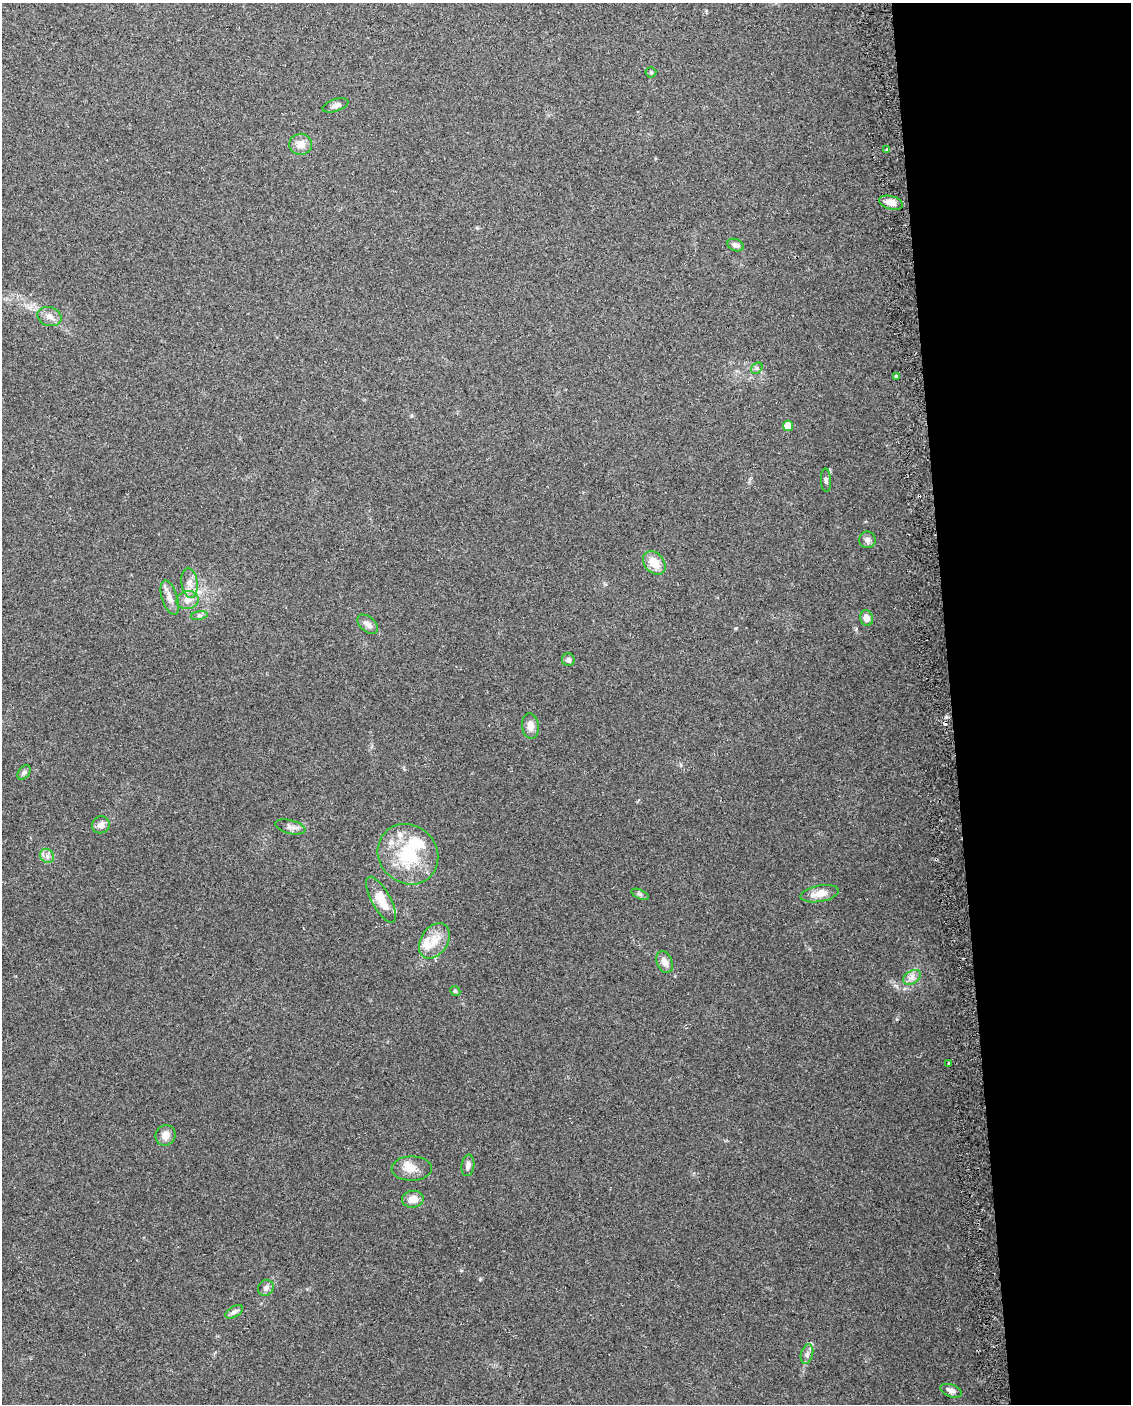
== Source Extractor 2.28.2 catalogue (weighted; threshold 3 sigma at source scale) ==
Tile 8 of 4 x 3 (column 4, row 2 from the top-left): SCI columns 3418-4546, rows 1452-2853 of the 4578 x 4261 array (HDU 1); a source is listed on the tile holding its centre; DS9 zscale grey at full resolution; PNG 1133 x 1406 px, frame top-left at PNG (2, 3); each listed source drawn as its Kron ellipse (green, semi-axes under 4 px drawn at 4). Shown black and unused: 16% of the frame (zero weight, under 2 of 3 exposures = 2% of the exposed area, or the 3 px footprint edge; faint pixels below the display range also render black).
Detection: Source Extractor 2.28.2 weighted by HDU 2 'WHT'; one run over the whole footprint, this tile lists its part. Background 0.102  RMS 0.01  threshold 0.045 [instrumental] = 3 sigma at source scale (4.5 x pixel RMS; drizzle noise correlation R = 1.50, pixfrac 1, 0.0396/0.0396 arcsec/px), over >= 5 px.
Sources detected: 48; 1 cosmic-ray / hot-pixel residue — neither listed nor drawn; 5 inside a brighter listed object's ellipse — not listed separately; the other 42 listed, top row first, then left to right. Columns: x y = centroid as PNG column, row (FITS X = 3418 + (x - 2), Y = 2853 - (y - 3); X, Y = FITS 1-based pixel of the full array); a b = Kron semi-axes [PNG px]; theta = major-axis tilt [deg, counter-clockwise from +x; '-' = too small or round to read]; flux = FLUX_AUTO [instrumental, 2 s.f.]
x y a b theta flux
651 72 5 5 - 1.4
335 105 13 6 18 4
301 144 11 10 - 8.5
887 150 4 4 - 1.6
891 203 12 6 -16 9.8
735 245 8 6 -22 4.3
49 316 12 9 -18 6.5
757 368 6 5 - 1.7
896 376 4 3 - 1.6
788 426 5 5 - 16
826 480 12 5 -87 2.6
867 540 8 8 - 3.9
654 563 13 9 -48 15
189 583 15 8 -82 7.6
170 598 18 7 -73 7.3
187 600 11 9 11 6.9
199 615 8 4 9 2.1
867 618 8 6 -76 7
368 624 12 7 -40 5.3
568 660 6 6 - 3.1
530 726 13 8 -83 7
24 772 8 5 53 2.3
101 825 9 8 - 5.5
290 827 15 7 -14 4.8
408 854 32 29 -44 55
47 856 8 6 -46 3.8
640 894 9 4 -22 2.3
819 894 19 8 9 11
381 900 25 9 -61 19
434 941 19 13 57 16
665 962 11 7 -67 7
912 977 10 6 31 4.5
455 991 5 4 - 1.3
949 1063 3 3 - 2.1
165 1135 10 9 - 7.3
468 1165 11 6 82 4.1
412 1169 20 12 0 11
413 1199 11 8 8 8.5
266 1288 8 7 - 3.9
234 1312 10 5 31 3.5
807 1354 10 6 75 3.5
951 1391 11 6 -19 4.8
Unlisted compact peaks at least as high as the median listed source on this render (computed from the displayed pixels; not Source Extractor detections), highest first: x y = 480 1279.